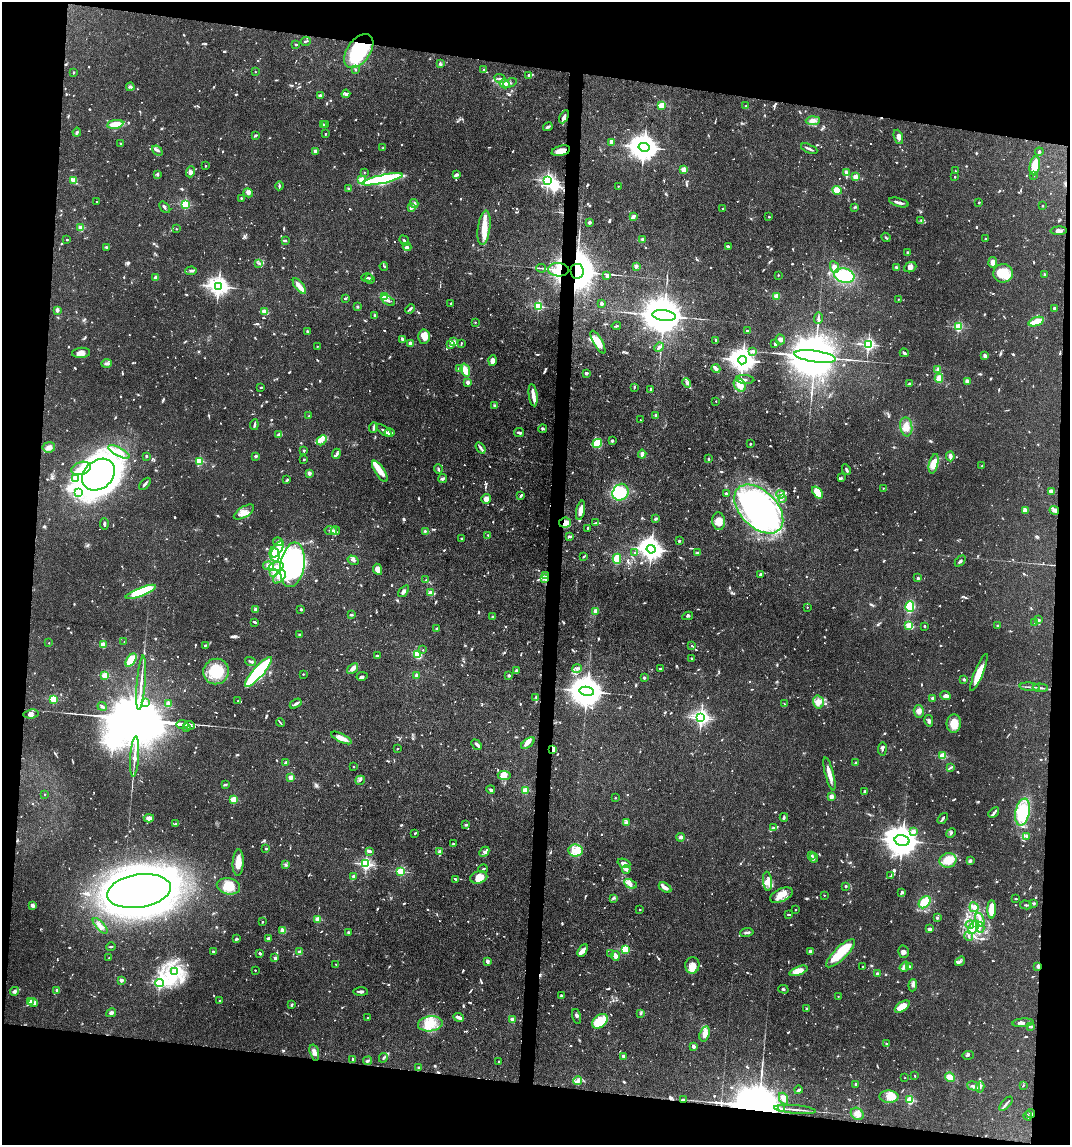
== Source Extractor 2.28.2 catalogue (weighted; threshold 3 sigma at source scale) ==
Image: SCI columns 110-4378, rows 1-4572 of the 4598 x 4572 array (HDU 1 of 3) = the unmasked area's bounding box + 8 px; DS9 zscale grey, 4 x 4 block average (1 PNG px = mean of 4 x 4 image px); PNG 1072 x 1147 px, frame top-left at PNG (2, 2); each listed source drawn as its Kron ellipse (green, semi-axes under 4 px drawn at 4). Shown black and unused: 17% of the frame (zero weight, under 3 of 4 exposures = <1% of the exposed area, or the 3 px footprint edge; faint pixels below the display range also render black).
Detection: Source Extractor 2.28.2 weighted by HDU 2 'WHT'. Background 0.0928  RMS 0.0042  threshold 0.0191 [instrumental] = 3 sigma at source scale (4.5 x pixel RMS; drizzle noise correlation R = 1.50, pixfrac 1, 0.05/0.05 arcsec/px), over >= 5 px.
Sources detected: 1537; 14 too faint to see at this stretch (4 x 4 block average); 16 inside a brighter object's white glare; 8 cosmic-ray / hot-pixel residue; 6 long thin detections or spike segments (spike, bleed or trail) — neither listed nor drawn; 48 coinciding with a brighter row at this scale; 114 inside a brighter listed object's ellipse — not listed separately; of the other 1331, all 500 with FLUX_AUTO >= 2.8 (the completeness limit of this list) listed and drawn (831 fainter detections not listed), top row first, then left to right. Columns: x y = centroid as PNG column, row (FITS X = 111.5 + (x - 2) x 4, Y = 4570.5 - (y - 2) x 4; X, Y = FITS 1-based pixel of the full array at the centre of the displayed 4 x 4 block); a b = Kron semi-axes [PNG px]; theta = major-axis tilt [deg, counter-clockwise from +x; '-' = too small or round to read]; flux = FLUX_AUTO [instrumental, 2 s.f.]
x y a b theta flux
306 41 5 2 - 3.1
296 44 2 2 - 6.4
359 51 19 11 54 210
440 64 4 3 - 3.3
484 69 2 2 - 9.4
355 70 2 2 - 4.7
74 72 2 2 - 3.7
255 72 2 2 - 3
529 75 4 3 - 5.7
500 79 6 2 -24 5
510 83 7 2 21 6.2
505 84 5 4 - 9.3
130 87 4 2 - 3.6
346 94 4 4 - 7
320 96 4 3 - 5.7
662 105 2 2 - 150
746 106 3 2 - 2.9
564 117 7 3 62 10
813 121 7 4 3 13
115 124 8 3 9 65
326 124 2 2 - 4.2
323 125 3 3 - 3.5
548 127 5 2 - 7.2
77 132 4 2 - 3.8
326 134 2 2 - 8.1
256 135 3 3 - 4.4
898 137 7 4 -69 9.5
611 142 4 3 - 15
121 144 2 2 - 17
644 147 5 4 - 4300
383 148 2 2 - 13
809 149 9 2 -24 7.4
157 151 6 3 -42 5.1
315 151 3 3 - 8.2
561 151 9 5 14 24
1039 152 4 2 - 4.1
206 166 2 2 - 6.8
1035 166 9 5 79 61
684 169 2 2 - 95
955 171 2 2 - 3.2
191 172 5 4 - 7.5
364 172 2 2 - 3.6
846 173 4 3 - 8
158 174 3 2 - 5.1
456 174 3 2 - 4.1
1034 175 2 2 - 3.7
856 177 2 2 - 100
955 177 2 2 - 5.6
382 179 21 4 12 310
74 180 2 2 - 63
362 180 2 2 - 120
548 180 2 2 - 670
279 186 4 2 - 4.4
618 186 2 2 - 3.9
348 188 2 2 - 3
837 190 5 3 - 32
248 193 5 3 - 7.2
241 198 2 2 - 8.8
97 201 2 2 - 3.2
899 202 10 2 -16 10
979 202 2 2 - 8.9
414 203 4 2 - 3.8
185 204 2 2 - 290
1042 206 2 2 - 7.5
165 207 7 2 -49 4.7
854 207 2 2 - 4.6
411 208 2 2 - 42
723 208 2 2 - 3.2
633 217 4 2 - 17
769 217 2 2 - 3.2
921 220 4 2 - 2.8
590 222 2 2 - 22
81 228 2 2 - 91
484 228 17 6 83 41
176 229 2 2 - 5.7
1059 231 8 3 2 9.9
886 237 5 2 - 3
642 239 2 2 - 15
986 239 2 2 - 4.2
67 240 2 2 - 6.8
285 241 3 2 - 2.9
404 241 5 2 - 4.5
728 246 3 2 - 7.6
107 247 3 2 - 3.3
407 247 4 3 - 5.1
907 252 2 2 - 12
993 262 5 4 - 12
258 263 3 2 - 3.2
384 266 4 2 - 3
636 266 2 2 - 38
834 267 6 3 -66 12
896 267 4 2 - 4
910 267 6 5 - 12
541 268 5 2 - 3.5
558 270 10 6 -2 37
191 271 5 3 - 5.6
577 271 7 6 - 8700
1003 273 10 9 - 67
778 275 2 2 - 5.2
1044 275 3 2 - 3.8
607 276 3 2 - 9.9
844 276 10 7 -12 130
156 277 3 2 - 13
367 278 6 2 2 3.7
370 279 5 3 - 3.4
218 286 3 3 - 1600
299 286 9 3 -52 31
777 296 2 2 - 97
385 297 2 2 - 190
345 298 2 2 - 4.9
898 299 2 2 - 3.1
388 300 8 2 -30 9.7
602 303 3 3 - 5.5
451 304 3 2 - 3.6
538 306 2 2 - 260
357 307 3 2 - 3.8
1055 308 3 3 - 3.8
410 309 5 2 - 6.4
57 310 3 2 - 11
264 311 2 2 - 72
375 316 4 3 - 4.3
664 316 12 5 -9 15000
818 318 5 2 - 5.3
475 322 2 2 - 3.1
1036 322 8 3 20 44
616 326 4 2 - 3.2
958 327 2 2 - 270
747 331 2 2 - 11
307 332 3 3 - 3.1
424 337 7 5 87 27
402 339 4 2 - 4.5
780 339 5 4 - 8.5
716 340 4 2 - 2.9
453 341 3 3 - 3.7
598 342 13 4 -59 33
410 343 2 2 - 30
461 343 3 2 - 2.9
775 343 3 3 - 5.4
868 344 2 2 - 660
451 345 2 2 - 15
317 346 2 2 - 4.4
659 347 5 2 - 7.1
753 351 3 2 - 8.9
81 353 9 5 6 14
904 353 4 2 - 5.6
985 356 4 2 - 8.8
815 357 21 5 -8 31000
493 360 5 4 - 16
743 360 4 3 - 2700
107 363 5 3 - 5.4
459 368 2 2 - 18
716 369 4 3 - 7.5
938 369 3 2 - 3
465 370 7 4 -72 31
586 373 2 2 - 27
939 378 4 4 - 19
745 380 9 2 -3 5.7
967 381 4 3 - 7.5
468 382 2 2 - 42
687 383 5 2 - 5.8
910 384 4 3 - 5
740 385 7 5 -52 22
261 387 3 2 - 3.1
634 387 3 2 - 3.1
650 389 2 2 - 3.5
533 395 11 3 -82 23
716 401 2 2 - 3.9
495 405 3 3 - 3.3
656 415 2 2 - 14
309 416 2 2 - 8.7
640 420 2 2 - 3.1
254 425 5 3 - 4.6
906 427 9 6 -83 27
373 428 5 2 - 4.2
543 429 4 3 - 3.1
384 431 9 2 -37 7.4
390 433 5 3 - 16
519 433 5 2 - 6.6
279 435 2 2 - 23
322 440 6 3 47 9.8
612 441 3 2 - 3.3
597 443 5 4 - 56
750 444 2 2 - 4.3
49 447 6 5 - 13
481 448 6 3 -55 6.5
304 450 2 2 - 9.1
119 452 12 4 -29 22
336 454 5 2 - 4.5
642 454 4 2 - 16
146 456 3 2 - 3.3
256 456 3 2 - 3.5
950 456 5 2 - 12
304 459 2 2 - 8.4
708 459 3 2 - 4
199 461 2 2 - 210
934 464 10 4 76 36
982 466 2 2 - 4
81 468 10 6 17 27
438 469 4 2 - 4.7
846 470 5 2 - 4.8
380 471 12 5 -57 34
309 473 2 2 - 50
98 475 18 14 42 2000
75 478 4 3 - 6.1
841 478 4 3 - 3.4
443 479 4 3 - 5
287 480 4 2 - 3.9
145 484 7 2 48 5.7
883 488 2 2 - 5.6
1051 491 4 3 - 10
78 492 3 2 - 4.4
621 492 9 7 52 86
817 492 7 4 -52 57
726 494 2 2 - 5.7
780 494 4 2 - 4.3
521 495 4 2 - 5.9
782 498 4 2 - 3.4
486 499 5 5 - 14
759 509 29 18 -45 910
580 510 10 3 78 25
1025 510 4 3 - 13
1054 510 5 3 - 7.2
244 512 11 5 31 20
656 519 3 2 - 4.9
719 521 9 6 -84 22
565 523 6 5 - 24
596 523 4 2 - 3.4
104 524 5 2 - 4.9
587 528 2 2 - 3.5
331 531 6 2 -8 6.4
335 531 4 3 - 6.5
425 531 3 2 - 3
488 535 2 2 - 2.9
569 536 3 2 - 3.6
462 539 2 2 - 12
679 541 2 2 - 14
278 542 5 2 - 7.9
277 549 9 4 57 25
651 549 4 4 - 2200
635 552 2 2 - 9.3
698 553 3 2 - 5.9
274 555 7 4 -78 31
584 556 2 2 - 3.5
617 559 5 3 - 60
353 560 6 2 -32 4.3
960 561 6 2 47 4
293 565 22 12 82 400
268 566 5 3 - 8.2
276 567 8 3 14 16
378 569 6 4 -64 16
273 573 3 2 - 3.4
760 574 3 2 - 4.7
545 576 3 2 - 4.2
279 577 8 4 46 17
918 578 2 2 - 23
544 579 4 3 - 5.8
426 580 2 2 - 3.8
404 591 7 3 51 7.6
141 592 16 4 21 160
431 593 2 2 - 76
910 606 5 3 - 190
807 607 2 2 - 3.4
255 609 4 2 - 6.2
301 609 3 2 - 3.9
596 611 2 2 - 77
351 615 3 2 - 4
688 616 5 2 - 3.7
493 617 2 2 - 16
1038 620 3 2 - 2.9
254 622 3 2 - 4.1
1035 623 2 2 - 4
909 625 2 2 - 150
998 625 2 2 - 3.9
925 626 2 2 - 3.8
436 629 3 2 - 3.4
299 634 3 2 - 3
124 642 2 2 - 3
49 643 2 2 - 3.2
103 645 2 2 - 120
205 645 2 2 - 4.7
692 646 2 2 - 3.1
423 650 2 2 - 3.7
417 654 3 3 - 86
377 656 3 2 - 6.6
691 658 2 2 - 6.1
131 660 7 4 55 43
251 661 6 2 -16 4.4
353 668 6 3 39 16
577 668 5 3 - 6.6
660 669 2 2 - 5
517 671 3 3 - 4.9
216 672 13 12 - 96
258 672 19 5 48 270
979 673 20 4 67 46
303 674 2 2 - 6.5
509 675 2 2 - 20
105 676 2 2 - 170
362 676 5 2 - 5.1
417 676 2 2 - 51
644 678 2 2 - 20
964 679 2 2 - 19
141 683 27 2 85 21
1030 687 10 2 -5 5.9
1040 688 7 2 -3 6.5
587 691 7 4 -11 6900
945 695 5 4 - 11
536 697 4 2 - 3.3
933 698 2 2 - 28
53 699 2 2 - 200
238 701 2 2 - 4.9
818 702 6 5 - 15
145 703 2 2 - 3.2
169 703 4 3 - 4.5
296 704 6 2 32 8.5
784 704 4 2 - 2.9
102 706 5 2 - 3.9
919 711 6 5 - 12
31 714 7 4 7 8.4
701 718 2 2 - 650
929 721 6 3 -78 6.4
280 723 4 2 - 3.2
954 723 9 7 85 40
182 725 6 2 -6 1200
190 725 5 2 - 880
187 728 2 2 - 7.4
341 738 11 4 -26 21
528 743 8 3 38 9.2
476 745 6 2 -52 4.6
397 749 2 2 - 3.1
882 749 6 2 83 4.1
553 750 4 2 - 4.5
135 756 20 3 86 23
943 756 2 2 - 140
286 762 2 2 - 6.9
855 763 2 2 - 3.9
354 767 2 2 - 4.1
950 768 3 2 - 3.1
829 774 17 3 -76 27
504 775 6 4 -6 11
291 777 2 2 - 68
360 780 5 2 - 3
225 785 4 2 - 3.9
491 790 4 3 - 5.5
525 790 2 2 - 110
865 791 3 2 - 5.6
45 794 2 2 - 2.9
831 796 2 2 - 73
615 798 2 2 - 7.6
234 800 2 2 - 140
1022 812 13 7 78 89
994 813 6 2 43 5.4
784 817 4 2 - 4.3
149 818 5 4 - 9.9
943 819 6 2 54 5.5
626 823 4 2 - 3.7
175 824 3 2 - 3.2
466 825 4 2 - 3.5
773 828 4 3 - 4.6
914 831 2 2 - 35
415 833 2 2 - 3.8
951 833 5 2 - 4
1027 836 4 3 - 5.6
681 837 4 4 - 6
902 840 7 5 -13 6400
453 844 2 2 - 11
266 848 2 2 - 9.8
575 850 7 6 - 26
370 851 2 2 - 5.1
440 852 4 3 - 5.2
484 852 6 3 45 6.4
812 856 2 2 - 3.2
814 858 5 2 - 7.1
948 860 8 7 - 39
970 861 4 2 - 3.3
238 863 13 5 87 28
624 863 6 3 -21 14
366 864 2 2 - 560
286 865 3 2 - 3.4
483 869 5 2 - 3
626 869 4 3 - 6.8
401 871 2 2 - 220
354 876 3 2 - 3
891 876 4 2 - 2.8
479 877 9 6 15 32
455 879 3 2 - 4.3
767 881 9 4 -85 19
630 884 7 3 -26 8.4
228 886 12 8 -13 46
846 886 2 2 - 13
665 888 7 3 -32 14
139 891 32 16 9 3300
902 892 4 3 - 5.5
781 895 12 6 25 25
824 895 2 2 - 3.8
613 898 3 3 - 3.4
1016 899 2 2 - 3.7
925 902 7 5 49 46
1034 903 2 2 - 6.1
33 905 3 2 - 12
1026 905 6 2 -14 3.9
974 907 5 4 - 12
795 909 2 2 - 3.5
992 909 9 4 90 46
640 910 2 2 - 7
789 915 4 2 - 4.1
937 918 2 2 - 14
318 919 2 2 - 100
980 920 7 2 -70 6.8
262 922 2 2 - 3
970 925 4 2 - 3
100 926 10 3 -48 13
974 927 7 4 58 18
980 927 5 3 - 7
929 929 3 2 - 9.2
283 931 2 2 - 71
348 932 2 2 - 19
747 932 7 2 9 5.6
969 936 5 2 - 3.6
269 938 3 2 - 6.9
236 939 3 2 - 5.2
111 947 4 2 - 3
625 949 2 2 - 190
583 951 7 3 59 14
810 951 3 2 - 6.2
213 952 3 2 - 3.9
300 952 2 2 - 25
903 952 6 5 - 8.9
260 953 3 2 - 6.3
610 953 2 2 - 5.3
840 953 19 6 44 68
615 956 5 3 - 17
109 957 2 2 - 3.8
275 958 2 2 - 9.4
960 961 5 3 - 6
487 962 4 3 - 5
336 964 2 2 - 4.1
692 965 8 7 - 20
862 966 2 2 - 3.3
909 966 3 2 - 4.1
1038 966 3 2 - 6.7
904 967 5 3 - 12
255 970 2 2 - 5.2
798 971 9 4 22 24
174 972 4 3 - 9
878 974 2 2 - 35
121 980 2 2 - 39
160 983 4 2 - 450
913 985 6 3 86 6.5
783 989 5 2 - 2.8
57 990 2 2 - 7.6
14 991 4 3 - 6.3
361 992 7 2 -1 6.4
561 996 3 2 - 4.6
838 996 2 2 - 4
220 1001 2 2 - 15
30 1002 3 2 - 15
33 1002 4 4 - 8.1
292 1005 3 2 - 4
902 1007 8 4 34 40
807 1008 2 2 - 15
111 1013 5 3 - 6.5
641 1013 3 2 - 3.8
577 1016 7 3 -77 6
459 1017 5 2 - 14
367 1018 2 2 - 7.4
512 1020 2 2 - 56
600 1021 9 6 38 79
1023 1023 11 2 4 13
430 1024 12 7 7 38
1031 1026 4 2 - 3.1
705 1034 8 5 73 17
886 1044 2 2 - 2.8
693 1046 2 2 - 34
314 1052 8 3 -74 12
968 1055 6 2 5 3.8
623 1056 2 2 - 7
383 1058 5 2 - 3.1
353 1059 4 2 - 2.9
368 1061 5 2 - 5.9
499 1061 2 2 - 9.9
419 1068 2 2 - 17
915 1076 2 2 - 5.6
950 1077 5 4 - 22
905 1078 2 2 - 3.1
578 1080 4 3 - 7.5
855 1084 2 2 - 3.7
1023 1085 3 2 - 3.2
973 1086 7 3 -16 7.9
980 1087 5 2 - 5.1
798 1090 4 2 - 5.3
889 1097 9 6 -1 21
783 1099 6 4 -64 13
684 1100 4 3 - 5.5
910 1100 2 2 - 230
1006 1104 9 2 49 5.4
782 1109 2 2 - 430
795 1109 21 2 -5 12
1031 1113 4 2 - 4.2
857 1114 7 5 -37 13
1028 1116 4 2 - 3.9
Overlapping masked pixels (flux is a lower limit): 10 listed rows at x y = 359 51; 561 151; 558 270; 577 271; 565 523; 545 576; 553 750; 1038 966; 684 1100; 1031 1113
Diffuse or blended objects may show on this block-average render without a row.